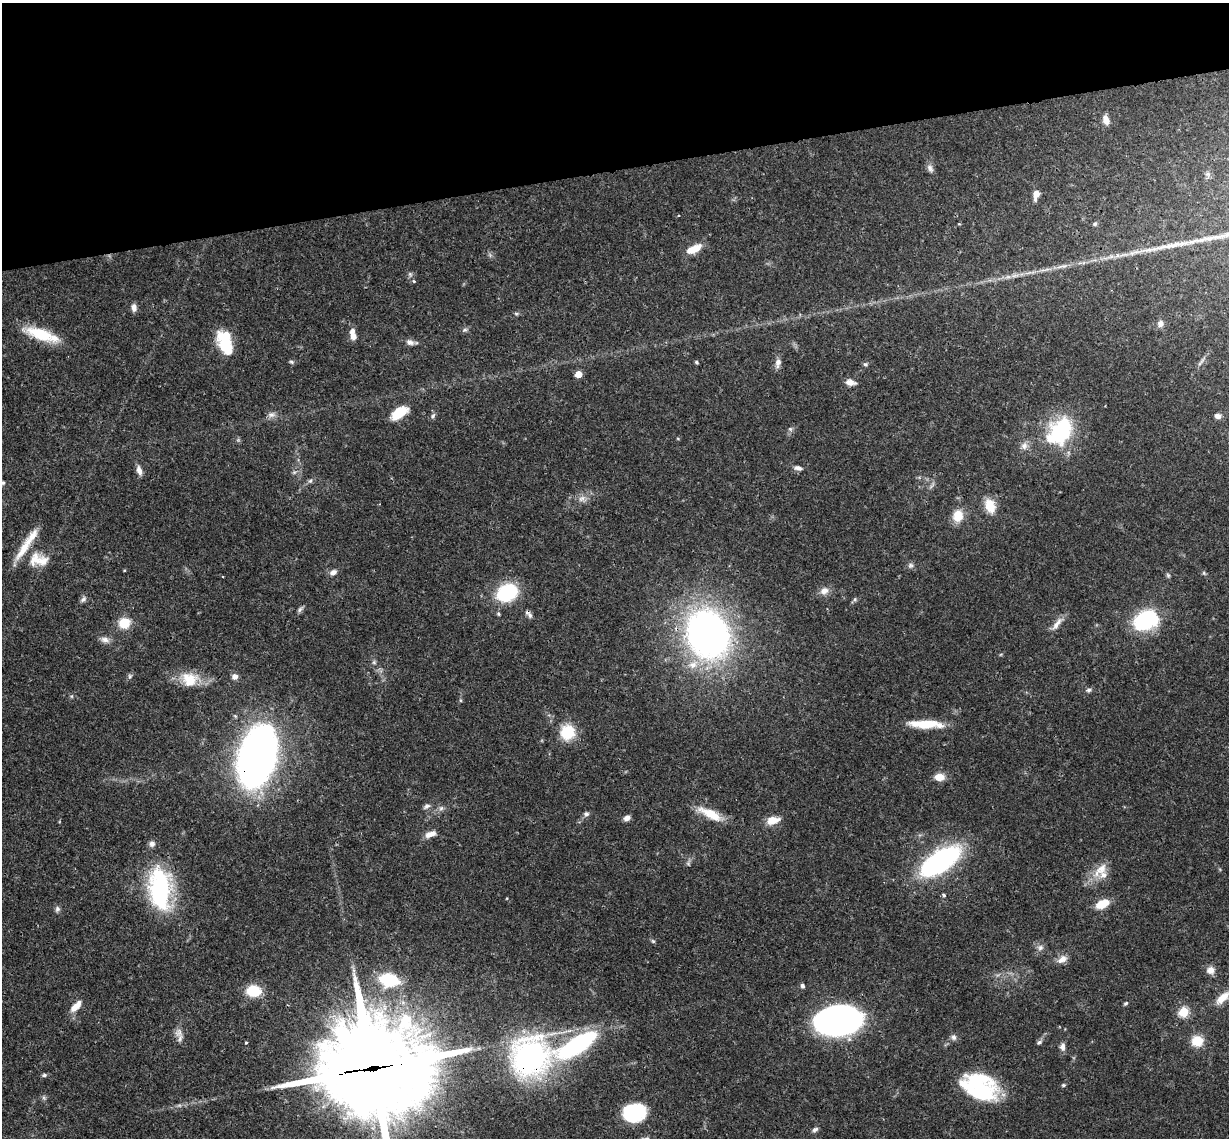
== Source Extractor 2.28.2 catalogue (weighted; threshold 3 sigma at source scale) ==
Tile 3 of 4 x 4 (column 3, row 1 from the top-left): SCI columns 2515-3741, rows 3676-4811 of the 5026 x 4964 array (HDU 1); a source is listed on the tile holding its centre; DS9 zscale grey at full resolution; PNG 1231 x 1140 px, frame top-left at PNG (2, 3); no overlay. Shown black and unused: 15% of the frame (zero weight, under 3 of 4 exposures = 6% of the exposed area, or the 3 px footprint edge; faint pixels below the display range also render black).
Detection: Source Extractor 2.28.2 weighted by HDU 2 'WHT'; one run over the whole footprint, this tile lists its part. Background 0.0422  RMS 0.0029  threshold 0.0129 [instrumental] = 3 sigma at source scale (4.5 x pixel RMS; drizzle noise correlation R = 1.50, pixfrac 1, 0.05/0.05 arcsec/px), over >= 5 px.
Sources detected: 115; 1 too faint to see at this stretch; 3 inside a brighter object's white glare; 1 long thin detection or spike segment (spike, bleed or trail) — not listed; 5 inside a brighter listed object's ellipse — not listed separately; the other 105 listed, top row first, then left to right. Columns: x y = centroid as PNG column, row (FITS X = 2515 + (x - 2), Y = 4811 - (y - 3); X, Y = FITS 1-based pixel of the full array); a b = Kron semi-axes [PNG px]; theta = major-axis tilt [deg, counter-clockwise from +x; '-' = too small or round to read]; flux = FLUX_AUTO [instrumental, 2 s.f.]
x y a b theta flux
1106 120 10 7 -72 2.3
930 168 11 7 -58 1.1
1208 174 7 4 -72 0.61
1036 195 12 6 79 2.2
1095 224 5 5 - 0.66
694 249 18 8 25 4.3
414 281 5 4 - 0.32
134 307 9 6 -86 1.5
516 313 6 4 -1 0.43
1160 324 9 7 79 1.2
465 330 7 5 20 0.64
41 334 39 13 -19 11
353 336 9 7 -74 1.8
410 342 11 7 -18 1.2
226 347 23 11 -55 11
291 362 6 5 - 0.51
696 362 6 4 -38 0.37
1201 362 17 3 48 0.96
778 363 13 7 81 1.5
865 364 6 5 - 0.51
578 374 5 5 - 5.1
850 382 10 6 -9 2
399 413 17 9 35 7.6
272 415 10 6 6 1.2
433 416 8 5 62 0.68
1218 416 8 6 -20 1.3
790 429 6 5 - 0.57
1061 431 35 26 72 23
1024 446 11 9 59 1.7
798 468 10 6 -14 1.2
139 470 12 6 -75 1.6
310 481 7 6 - 0.65
3 483 8 6 19 0.71
582 498 11 6 11 1.5
990 506 15 10 -68 5.7
958 516 14 12 78 4.8
24 548 39 9 57 6.3
35 559 23 17 44 5.4
910 565 7 7 - 0.8
333 572 8 6 23 1.4
1204 573 6 4 -47 0.41
1168 575 6 5 - 0.45
824 591 12 9 26 1.9
507 593 18 14 24 21
83 599 9 5 52 0.84
855 599 6 5 - 0.47
300 609 9 5 46 0.74
498 614 5 4 - 0.38
530 615 9 7 -69 0.97
1145 620 28 21 23 20
124 623 13 12 - 5.4
1057 624 21 7 53 2.3
708 634 38 31 -69 150
105 640 13 7 -14 1.5
374 662 6 5 - 0.5
693 665 15 11 26 3.6
130 676 6 5 - 0.55
235 677 7 7 - 1.3
190 679 20 18 -12 7.2
1089 690 7 5 3 0.68
928 724 37 10 2 7.9
567 732 12 12 - 13
257 756 43 24 75 240
939 777 10 7 0 3.5
427 806 9 5 10 0.84
441 808 7 6 - 0.81
586 814 7 6 - 0.79
710 814 31 10 -26 6.7
627 818 7 5 25 1.6
773 820 16 9 11 3.6
430 834 14 7 21 2.1
152 844 7 7 - 1.1
940 861 35 16 35 60
688 863 6 4 -20 0.43
1100 869 25 12 47 4.8
160 889 38 20 -87 42
944 895 4 3 - 0.65
1102 904 12 7 24 7
57 909 8 6 64 0.79
653 941 7 4 -45 0.43
1040 948 8 8 - 1.2
1062 959 15 9 30 2
1210 970 10 9 - 2
389 980 17 12 -9 16
802 986 6 5 - 0.66
254 991 12 10 -2 9.9
1223 998 21 9 42 3.6
1126 1003 5 4 - 0.49
76 1006 16 7 46 3.1
1184 1012 5 5 - 18
838 1021 36 21 5 130
179 1032 14 10 88 2.1
954 1037 9 7 -72 0.93
1197 1041 13 12 - 4.8
246 1042 3 3 - 0.36
1039 1042 7 5 36 0.67
577 1045 36 12 31 51
1062 1047 9 6 88 1.4
530 1057 39 35 58 72
372 1069 45 32 7 5000
44 1075 6 5 - 0.58
1063 1085 5 4 - 0.44
979 1089 41 23 -28 24
634 1113 20 15 18 22
815 1129 8 5 26 0.78
Overlapping masked pixels (flux is a lower limit): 5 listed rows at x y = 530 615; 257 756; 577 1045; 530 1057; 372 1069
Isophote crosses this tile's border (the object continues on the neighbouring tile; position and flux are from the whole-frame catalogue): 2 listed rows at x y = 3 483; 372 1069